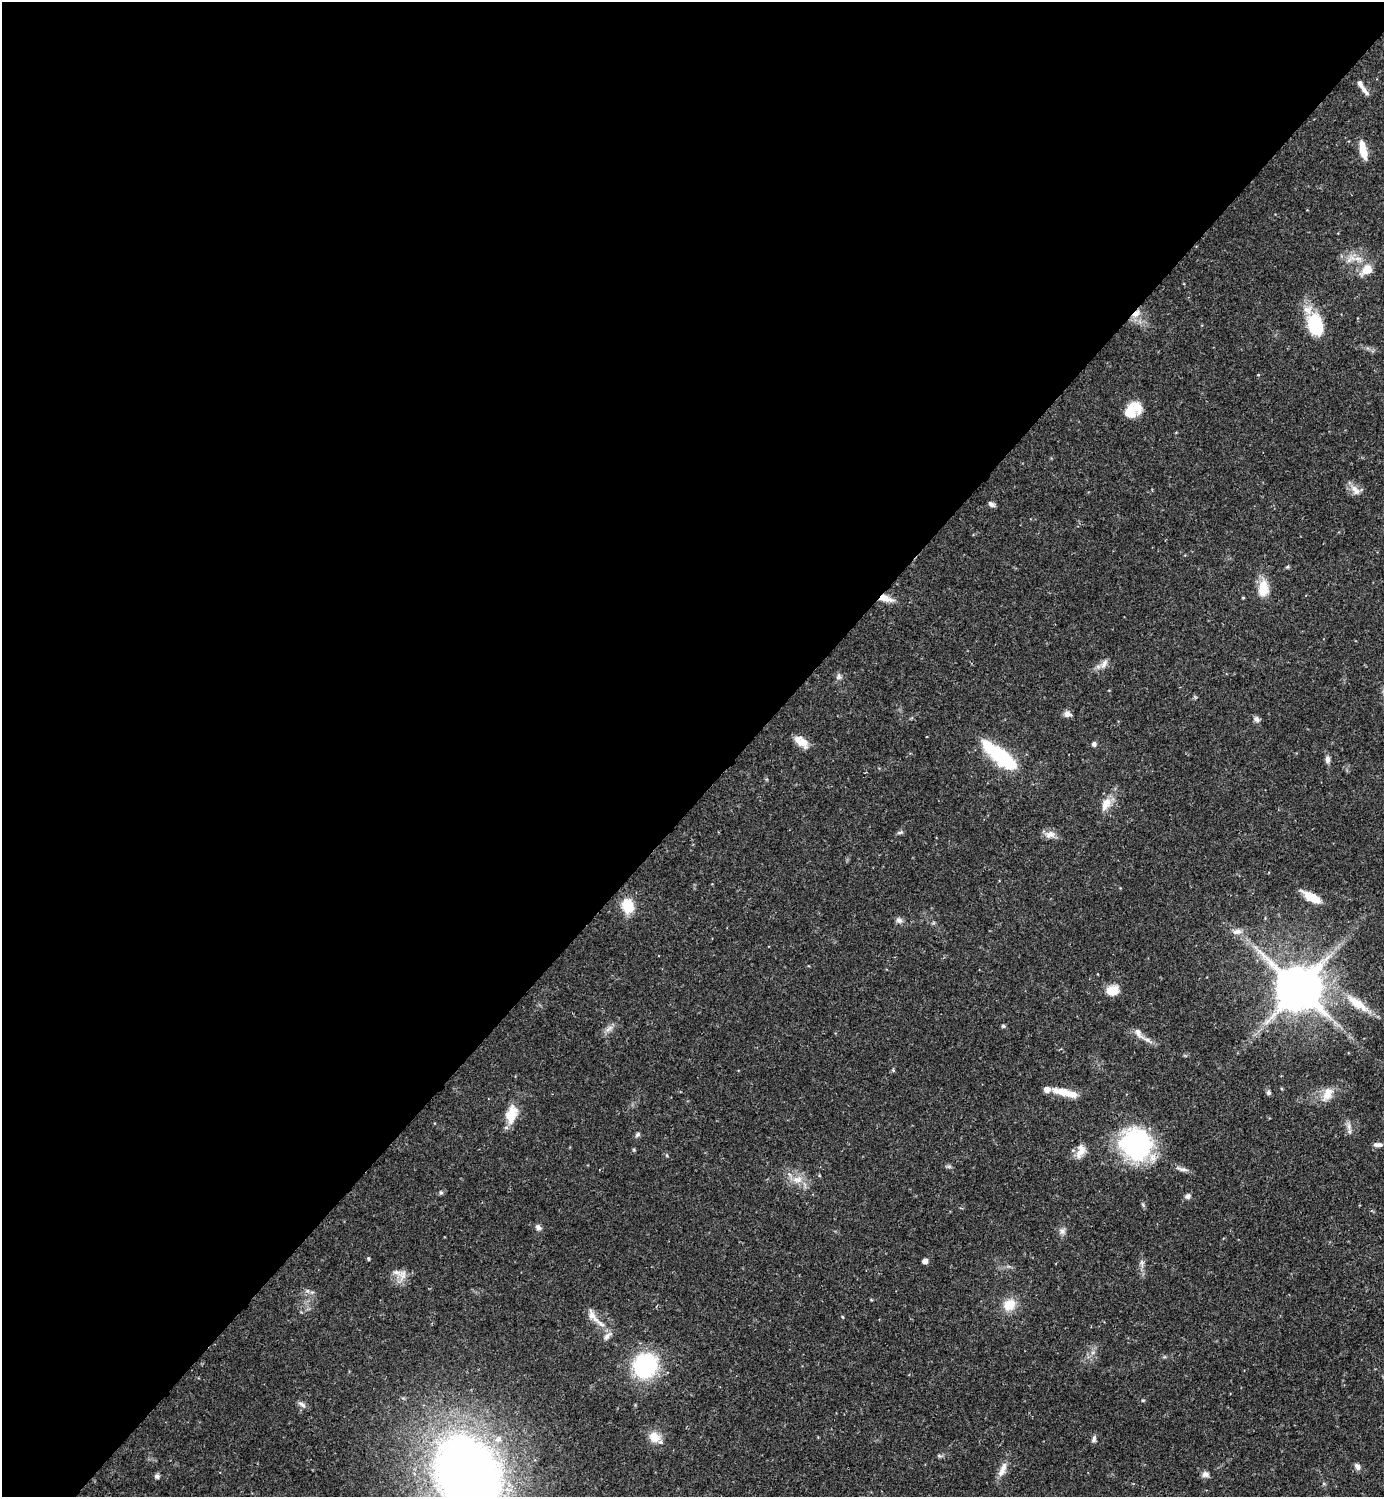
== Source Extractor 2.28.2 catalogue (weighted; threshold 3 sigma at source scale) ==
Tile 5 of 4 x 4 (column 1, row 2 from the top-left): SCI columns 156-1537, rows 2992-4486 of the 5983 x 5982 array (HDU 1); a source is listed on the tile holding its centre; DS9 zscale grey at full resolution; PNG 1386 x 1499 px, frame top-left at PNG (2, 2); no overlay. Shown black and unused: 54% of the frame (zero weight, under 2 of 3 exposures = <1% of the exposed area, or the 3 px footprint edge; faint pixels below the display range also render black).
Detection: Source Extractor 2.28.2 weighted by HDU 2 'WHT'; one run over the whole footprint, this tile lists its part. Background 0.0719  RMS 0.0042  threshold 0.0191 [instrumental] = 3 sigma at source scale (4.5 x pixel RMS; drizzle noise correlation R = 1.50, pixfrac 1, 0.05/0.05 arcsec/px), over >= 5 px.
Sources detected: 79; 2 inside a brighter object's white glare — not listed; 7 inside a brighter listed object's ellipse — not listed separately; the other 70 listed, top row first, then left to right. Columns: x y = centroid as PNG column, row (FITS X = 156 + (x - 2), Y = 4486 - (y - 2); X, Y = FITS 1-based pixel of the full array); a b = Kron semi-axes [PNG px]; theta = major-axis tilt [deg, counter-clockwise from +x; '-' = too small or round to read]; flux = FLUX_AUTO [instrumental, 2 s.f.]
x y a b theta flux
1363 89 18 6 -50 2.6
1363 150 22 7 -79 6.5
1358 259 13 6 -1 3.1
1367 270 16 12 31 5.6
1136 314 15 7 43 3.7
1315 325 27 17 -71 20
1258 375 4 3 - 0.31
1130 412 19 13 17 8.4
1355 490 17 8 -56 3.2
991 504 9 5 -29 1.3
1263 588 24 13 86 7.3
885 598 18 8 -17 4.6
1243 598 4 3 - 0.39
1104 664 14 7 62 2.5
839 677 8 7 - 1.3
1067 714 8 8 - 2.2
1257 719 8 6 -33 1.5
801 742 18 9 -37 5
1094 744 6 6 - 1
1000 756 48 14 -39 32
1327 759 10 6 -90 1.7
1106 804 20 11 65 5.4
900 832 9 4 18 0.82
1050 834 15 10 7 2.9
1311 897 24 9 -29 6.3
628 906 12 10 -67 13
899 920 9 7 -37 1.5
1237 931 13 7 8 2.5
1299 988 14 13 - 1900
1112 990 12 9 9 7.4
1357 1003 37 11 -36 11
1003 1026 4 4 - 0.83
609 1029 15 4 35 1.9
1138 1033 17 7 -55 2.6
893 1070 5 5 - 0.52
1065 1092 29 7 -13 7.6
1268 1093 6 6 - 0.97
1327 1094 21 11 67 5.2
511 1114 24 13 72 8.2
1349 1127 11 7 -69 2.1
637 1134 7 5 50 0.87
1136 1144 34 32 -51 56
1378 1145 12 6 -1 2
1080 1151 19 9 72 4.1
949 1166 7 4 0 0.76
1183 1169 14 5 -11 1.8
797 1179 16 9 1 4.7
441 1192 6 5 - 0.68
1188 1196 8 7 - 1.3
538 1227 9 7 -45 1.4
1062 1231 9 8 - 1.7
368 1258 4 3 - 0.58
925 1261 4 4 - 2.8
1142 1263 12 5 -80 1.7
403 1275 14 12 -64 4
307 1291 6 4 18 0.74
1009 1305 15 12 36 7.7
843 1317 5 3 - 0.36
595 1318 36 9 -47 5.4
645 1366 28 25 61 37
1143 1400 5 3 - 0.42
302 1404 12 5 -30 1.5
654 1437 15 13 -32 5.2
1094 1439 10 6 78 1.2
1357 1466 9 6 -54 1.8
1002 1470 23 8 66 3.9
1205 1474 9 8 - 1.8
157 1476 7 6 - 1.2
468 1476 63 46 -65 460
1324 1484 5 3 - 0.5
Overlapping masked pixels (flux is a lower limit): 2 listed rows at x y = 1136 314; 885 598
Isophote crosses this tile's border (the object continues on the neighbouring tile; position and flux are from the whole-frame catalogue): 1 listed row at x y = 468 1476